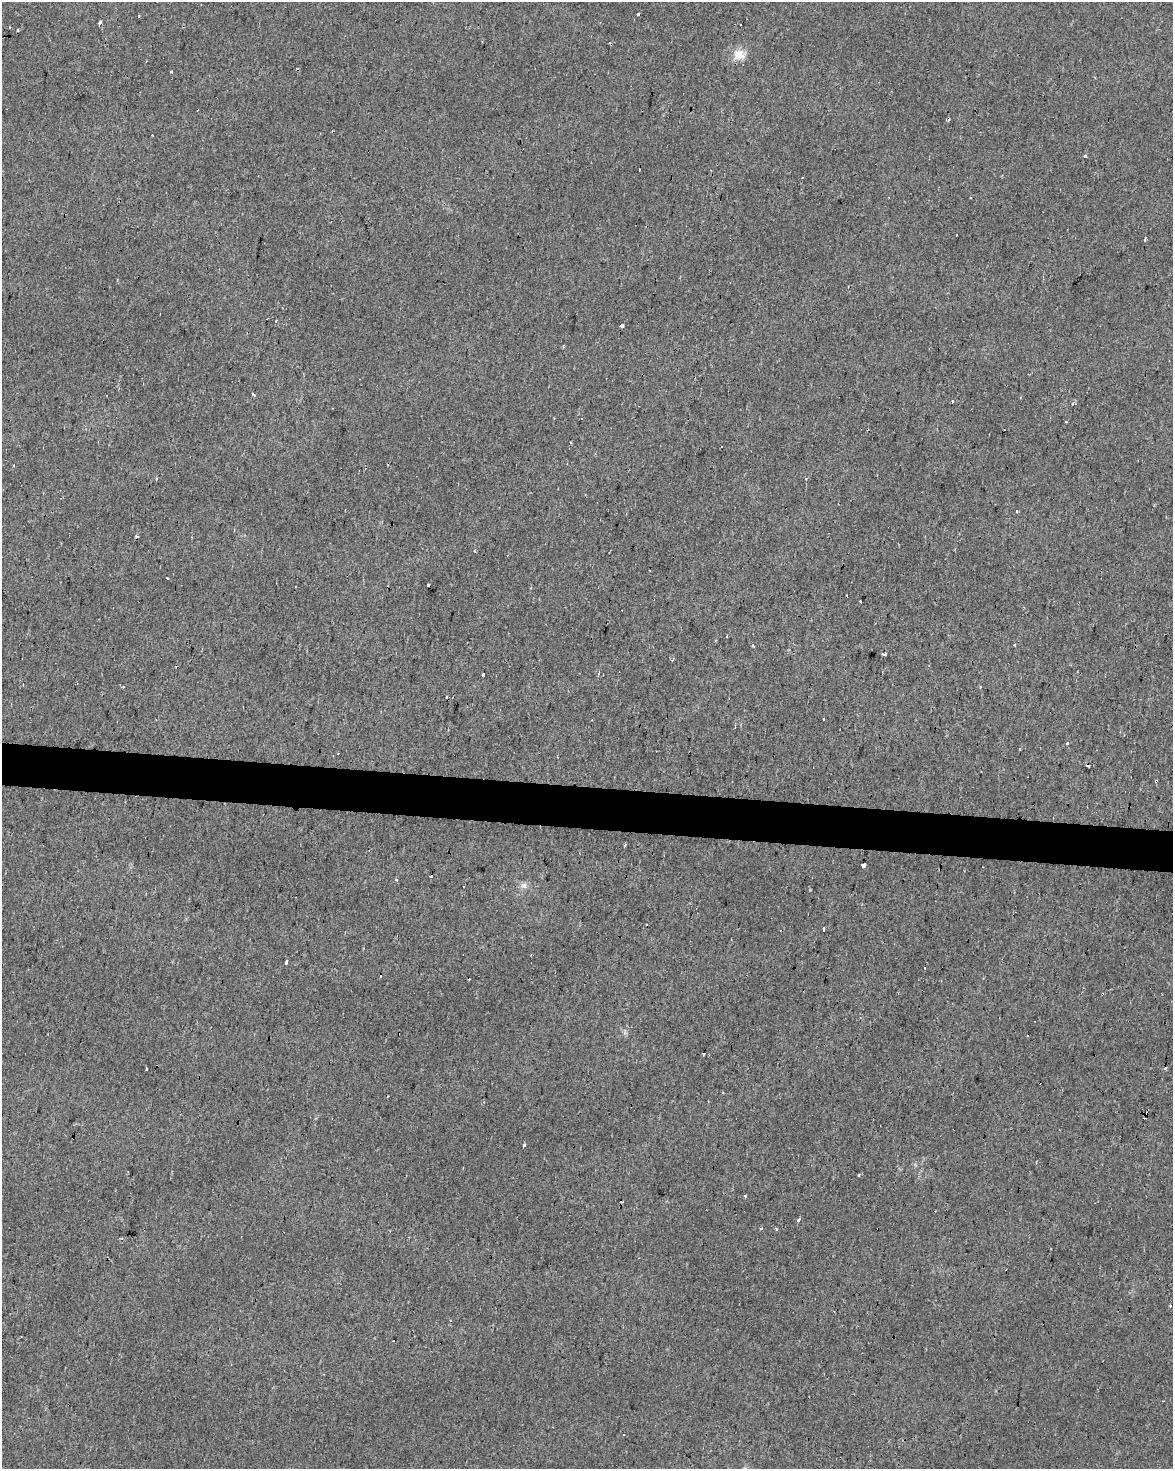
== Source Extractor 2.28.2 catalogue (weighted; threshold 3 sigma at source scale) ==
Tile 7 of 4 x 3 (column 3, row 2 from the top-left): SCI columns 2347-3517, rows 1753-3219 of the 4687 x 4912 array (HDU 1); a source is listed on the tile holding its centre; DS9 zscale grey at full resolution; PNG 1175 x 1471 px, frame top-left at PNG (2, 2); no overlay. Shown black and unused: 3% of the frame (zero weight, under 2 of 3 exposures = <1% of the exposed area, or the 3 px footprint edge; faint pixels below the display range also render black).
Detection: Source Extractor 2.28.2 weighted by HDU 2 'WHT'; one run over the whole footprint, this tile lists its part. Background 0.0282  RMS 0.0063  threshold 0.0281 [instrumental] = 3 sigma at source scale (4.5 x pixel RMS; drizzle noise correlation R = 1.50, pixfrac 1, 0.0396/0.0396 arcsec/px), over >= 5 px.
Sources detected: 72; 30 cosmic-ray / hot-pixel residue — not listed; the other 42 listed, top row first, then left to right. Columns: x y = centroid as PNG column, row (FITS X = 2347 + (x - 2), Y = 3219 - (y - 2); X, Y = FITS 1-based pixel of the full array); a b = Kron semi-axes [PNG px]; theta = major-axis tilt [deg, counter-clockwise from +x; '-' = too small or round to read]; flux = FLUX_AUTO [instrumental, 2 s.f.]
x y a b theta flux
639 14 3 3 - 5.6
138 16 3 2 - 0.89
100 22 4 3 - 4
741 25 3 3 - 1.5
9 28 3 2 - 0.6
738 55 16 14 -14 7.6
152 135 3 2 - 0.67
1085 156 4 3 - 2.4
956 235 3 2 - 0.55
1145 239 4 3 - 2.1
622 325 4 3 - 7.9
563 346 4 3 - 0.61
254 395 5 2 - 0.72
952 401 3 3 - 3
1073 404 4 3 - 1.1
1066 422 3 2 - 0.4
571 442 3 2 - 1.1
475 551 3 2 - 1.2
167 578 3 2 - 0.52
429 585 3 3 - 2.3
884 654 4 3 - 5.7
672 660 4 2 - 1.2
484 674 3 3 - 3.4
123 687 3 3 - 1.5
980 687 3 3 - 0.8
1067 743 3 3 - 2.7
1156 781 3 3 - 1.7
624 845 4 3 - 1.9
863 866 4 4 - 12
397 880 3 3 - 1.4
524 885 9 9 - 2.9
824 929 4 3 - 8.8
286 962 4 3 - 4.4
380 976 3 3 - 2.9
1028 1035 3 2 - 0.7
146 1069 3 3 - 3.9
723 1093 3 2 - 0.43
1147 1113 4 2 - 2.5
524 1145 3 3 - 9.4
859 1175 3 3 - 1
799 1220 4 3 - 17
761 1228 3 3 - 2.5
Overlapping masked pixels (flux is a lower limit): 2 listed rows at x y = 1156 781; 1147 1113
Unlisted compact peaks at least as high as the median listed source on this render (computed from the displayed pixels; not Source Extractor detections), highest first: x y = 753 646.